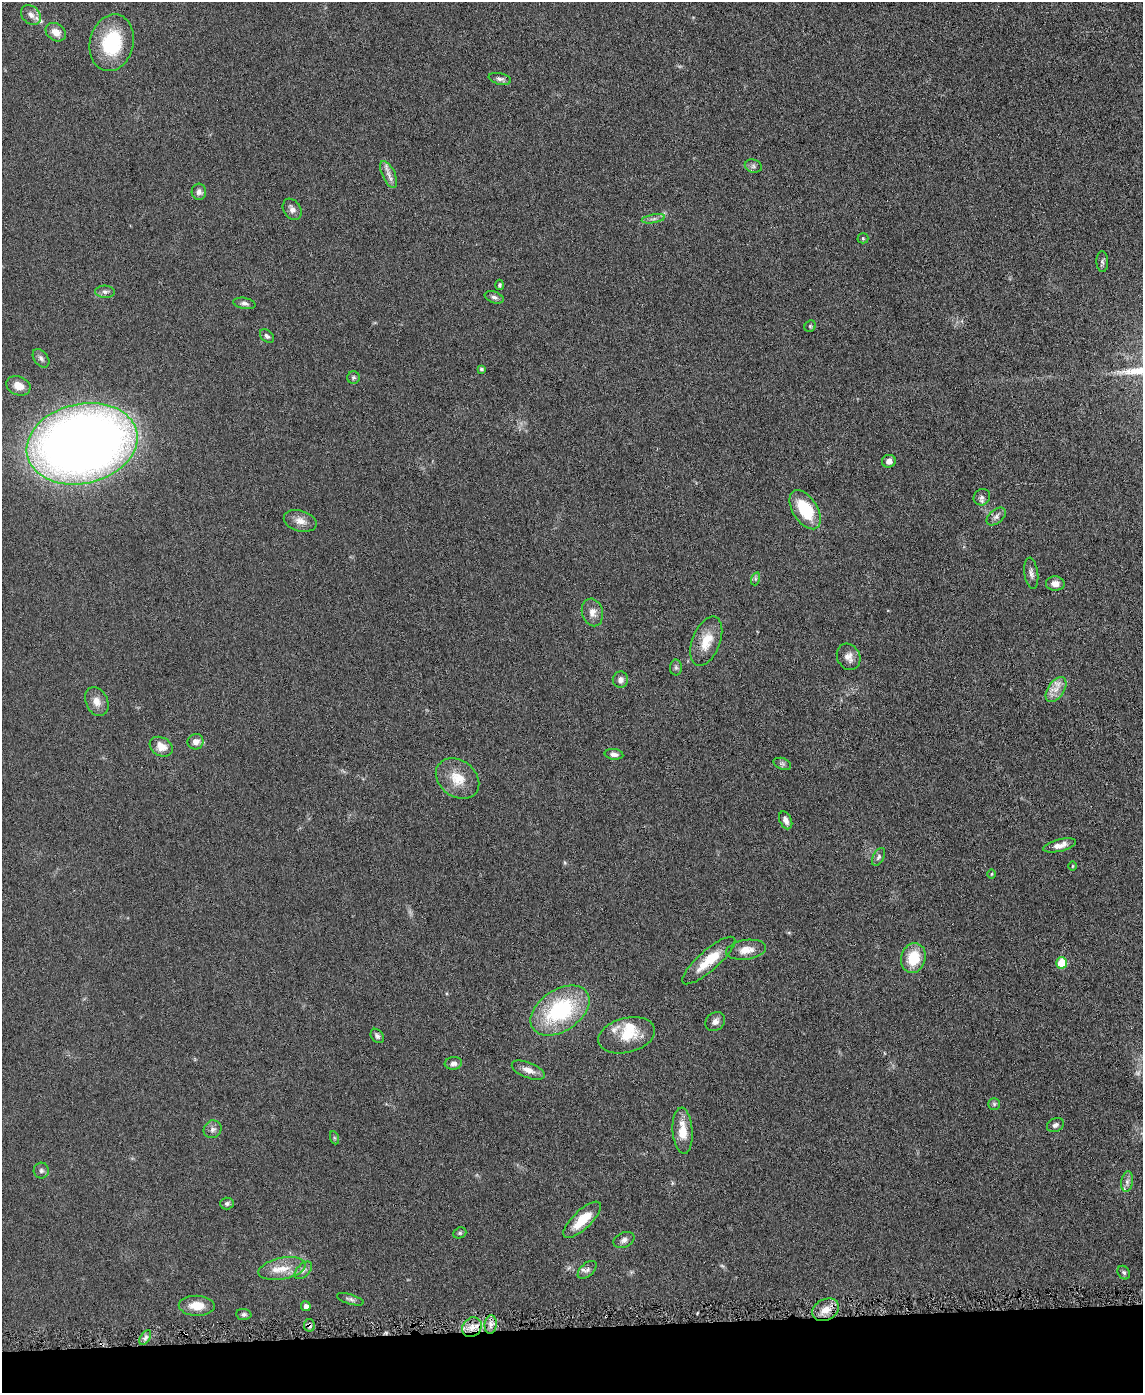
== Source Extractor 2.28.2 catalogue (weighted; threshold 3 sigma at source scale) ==
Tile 10 of 4 x 3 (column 2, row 3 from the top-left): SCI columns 1141-2281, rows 128-1518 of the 4565 x 4533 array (HDU 1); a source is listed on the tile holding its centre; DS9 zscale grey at full resolution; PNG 1145 x 1395 px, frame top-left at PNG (2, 2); each listed source drawn as its Kron ellipse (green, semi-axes under 4 px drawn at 4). Shown black and unused: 5% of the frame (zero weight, under 3 of 6 exposures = <1% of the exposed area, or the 3 px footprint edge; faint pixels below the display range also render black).
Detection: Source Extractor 2.28.2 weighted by HDU 2 'WHT'; one run over the whole footprint, this tile lists its part. Background 0.0616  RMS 0.0057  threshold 0.0235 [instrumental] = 3 sigma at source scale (4.09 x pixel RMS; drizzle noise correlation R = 1.36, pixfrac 0.8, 0.05/0.05 arcsec/px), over >= 5 px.
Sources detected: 87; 1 inside a brighter object's white glare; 1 cosmic-ray / hot-pixel residue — neither listed nor drawn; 4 inside a brighter listed object's ellipse — not listed separately; the other 81 listed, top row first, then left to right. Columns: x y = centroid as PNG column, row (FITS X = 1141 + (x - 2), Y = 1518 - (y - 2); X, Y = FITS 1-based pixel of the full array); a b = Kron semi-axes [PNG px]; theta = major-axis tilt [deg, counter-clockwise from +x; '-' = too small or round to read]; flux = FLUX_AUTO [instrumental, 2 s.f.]
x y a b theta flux
31 15 11 8 -44 3.2
56 32 11 8 -33 4.8
112 43 29 22 76 34
500 79 11 5 -13 1.7
753 166 9 6 -16 1.5
389 174 14 6 -65 3.3
199 192 8 7 - 2.4
292 209 11 8 -56 2.6
653 219 12 3 10 1.6
863 238 5 5 - 0.72
1102 262 10 6 -89 1.5
500 285 5 4 - 0.91
105 292 10 6 -1 1.7
494 297 10 5 -20 1.6
244 303 11 5 -10 1.8
810 326 6 5 - 0.92
267 336 8 5 -41 1.5
41 358 10 7 -53 1.9
481 369 4 3 - 1
353 377 6 6 - 1.1
18 386 12 9 -20 5.5
82 444 56 40 13 610
889 461 7 6 - 3
982 497 9 8 - 1.9
805 510 22 12 -58 24
996 516 11 6 40 2.2
300 521 17 10 -15 4.8
1031 573 16 6 -82 2.4
755 579 6 4 72 1
1055 584 9 7 -3 3.4
592 612 14 10 -75 4.2
706 641 26 14 69 11
849 657 14 11 -62 4.1
676 667 8 6 -89 1.2
620 680 8 7 - 2.7
1056 689 14 8 57 5.2
97 701 15 11 -64 4.8
196 742 8 7 - 3.9
161 747 12 9 -29 5.6
614 754 9 5 -6 2.4
782 764 9 5 -19 1.2
458 779 23 18 -37 12
786 820 9 6 -65 2.6
1060 845 16 6 14 4
879 857 10 5 63 1.5
1072 866 5 3 - 0.48
991 874 4 3 - 0.49
746 950 20 9 8 6.4
913 958 15 12 76 17
709 961 34 10 41 14
1062 963 6 5 - 16
560 1010 33 20 34 54
715 1022 10 8 36 2.7
627 1035 29 17 14 16
377 1036 8 5 -52 1.5
453 1063 9 6 7 2.3
528 1070 17 7 -21 4.6
994 1104 6 6 - 1.1
1055 1125 9 6 25 1.7
213 1129 9 8 - 2.3
683 1131 23 10 -86 9.8
335 1138 7 4 -70 0.8
41 1171 8 7 - 1.7
1127 1182 10 6 81 1.9
227 1204 7 6 - 1.3
582 1220 24 9 44 13
460 1233 7 5 20 0.95
624 1240 11 7 24 2.3
282 1269 24 10 11 9
303 1270 11 6 46 2
587 1270 11 6 41 1.9
1124 1273 7 5 -56 1.1
350 1299 14 5 -18 1.7
197 1306 18 10 -2 8.4
306 1306 5 4 - 2.4
826 1310 14 10 27 6.5
244 1314 8 5 -5 1.3
491 1324 9 6 83 2.7
309 1325 6 5 - 1.2
472 1327 11 9 47 5.2
145 1338 8 4 59 1.7
Overlapping masked pixels (flux is a lower limit): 1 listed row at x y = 309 1325